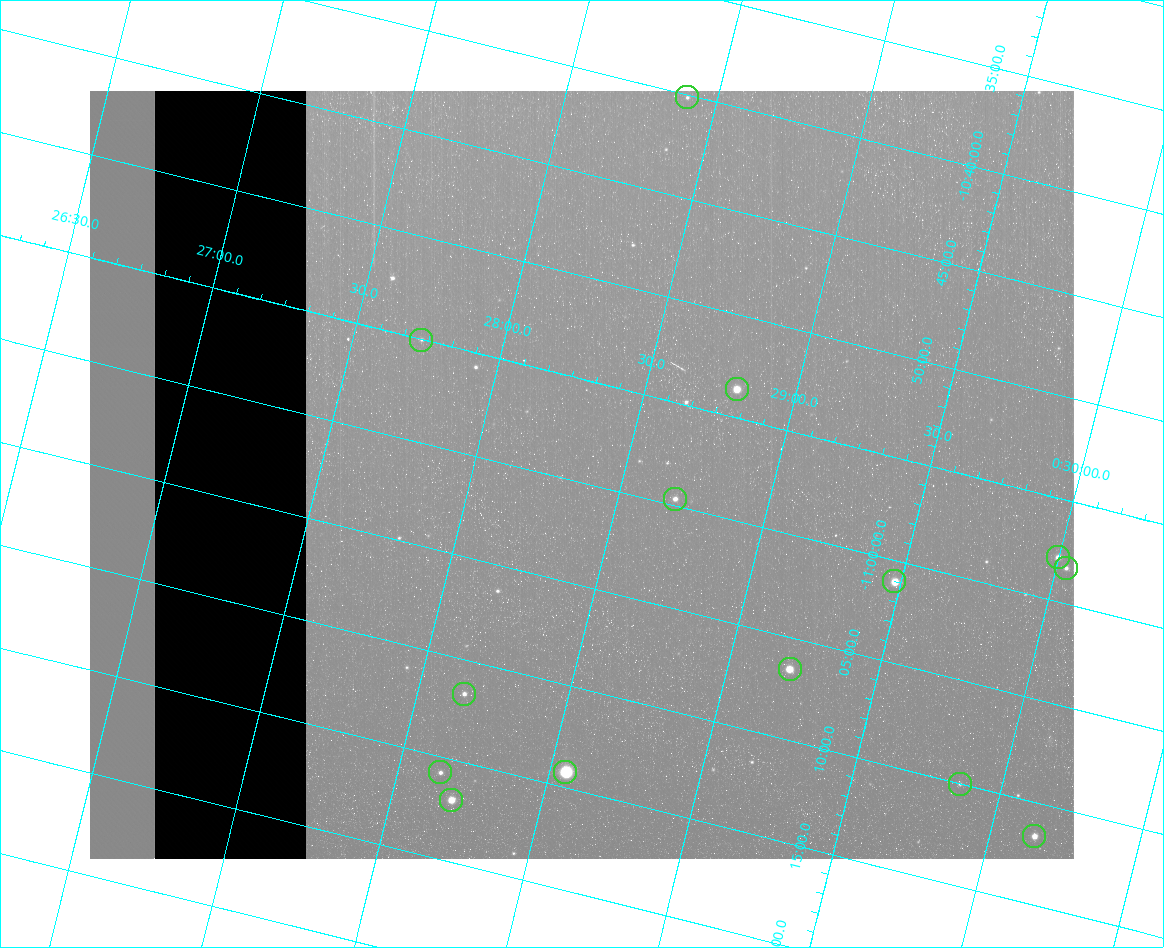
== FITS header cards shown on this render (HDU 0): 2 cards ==
NAXIS1  =                  984 / Size of image - Xaxis
NAXIS2  =                  768 / Size of image - Yaxis

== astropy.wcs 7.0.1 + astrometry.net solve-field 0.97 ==
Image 984 x 768 px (HDU 0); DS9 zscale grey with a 90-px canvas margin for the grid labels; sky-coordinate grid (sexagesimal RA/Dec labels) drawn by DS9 from the SOLVED WCS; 14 Tycho-2 reference stars matched to detected sources circled (green)
Header WCS: none
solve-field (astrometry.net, Tycho-2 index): SOLVED blind (the file carries no WCS)
Solved WCS: RA---TAN-SIP/DEC--TAN-SIP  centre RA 00:28:22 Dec -11:00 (7.09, -10.99 deg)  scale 2.99 arcsec/px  FOV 49.0' x 38.3'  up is -14 deg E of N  parity flipped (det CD > 0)
(file carries no celestial WCS; the grid is the blind solution)
Tycho-2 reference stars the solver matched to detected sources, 14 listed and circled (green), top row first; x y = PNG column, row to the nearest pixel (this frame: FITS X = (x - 90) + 1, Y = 768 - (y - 91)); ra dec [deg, ICRS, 3 dp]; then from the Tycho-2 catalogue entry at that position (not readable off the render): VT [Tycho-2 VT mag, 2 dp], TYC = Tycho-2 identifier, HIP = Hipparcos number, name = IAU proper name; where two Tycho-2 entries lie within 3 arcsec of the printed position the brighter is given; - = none
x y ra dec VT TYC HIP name
687 97 7.100 -10.669 12.28 5265-920-1 - -
421 340 6.932 -10.917 11.98 5265-755-1 - -
737 389 7.201 -10.894 9.38 5265-639-1 - -
675 499 7.173 -10.995 11.18 5265-587-1 - -
1058 557 7.499 -10.964 11.05 5265-40-1 - -
1066 568 7.508 -10.972 11.60 5265-91-1 - -
894 581 7.369 -11.017 9.43 5265-953-1 2311 -
790 669 7.302 -11.109 9.12 5265-446-1 - -
464 694 7.039 -11.195 11.45 5265-592-1 - -
440 772 7.036 -11.263 12.18 5265-564-1 - -
565 772 7.138 -11.237 6.94 5265-967-1 2246 -
960 784 7.465 -11.167 12.47 5265-75-1 - -
451 800 7.050 -11.283 9.92 5265-448-1 - -
1034 836 7.537 -11.194 10.28 5265-51-1 - -